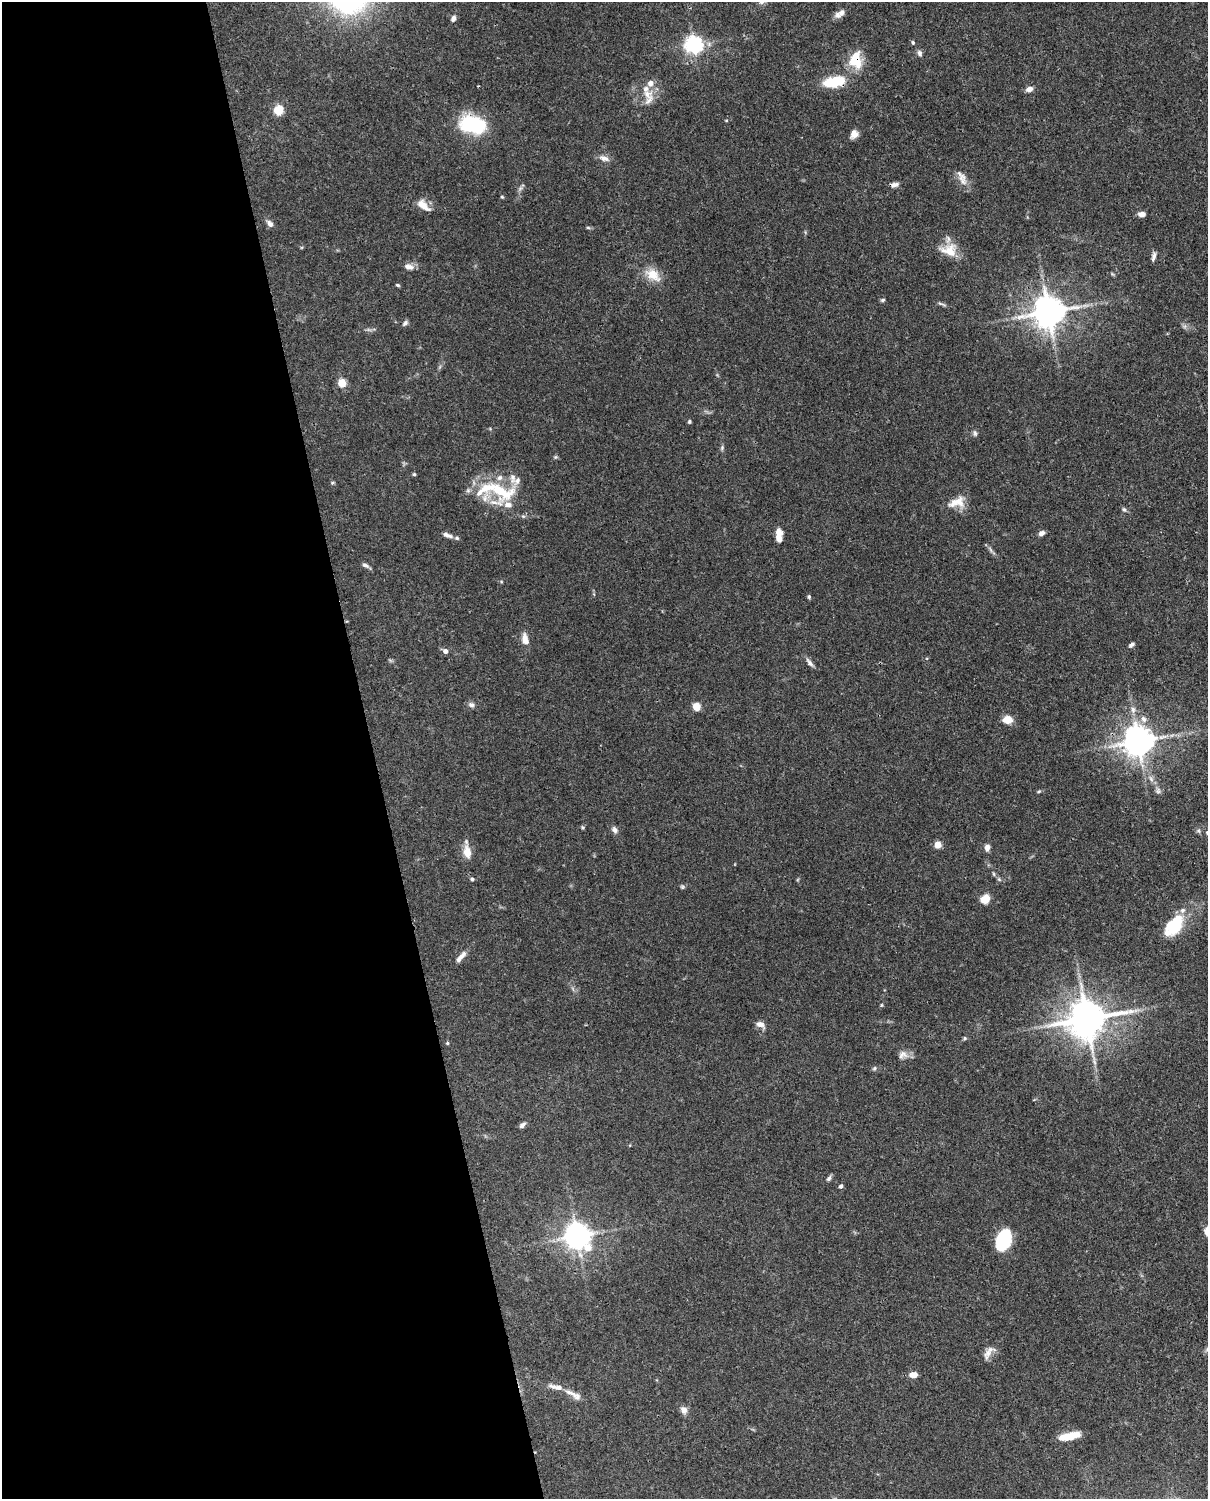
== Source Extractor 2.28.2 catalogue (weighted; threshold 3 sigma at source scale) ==
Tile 5 of 4 x 3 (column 1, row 2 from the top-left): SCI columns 90-1295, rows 1760-3256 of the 5012 x 4911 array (HDU 1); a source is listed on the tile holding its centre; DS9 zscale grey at full resolution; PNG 1210 x 1501 px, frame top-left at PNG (2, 2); no overlay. Shown black and unused: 31% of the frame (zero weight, under 3 of 4 exposures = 7% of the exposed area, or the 3 px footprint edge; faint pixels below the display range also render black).
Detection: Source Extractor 2.28.2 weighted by HDU 2 'WHT'; one run over the whole footprint, this tile lists its part. Background 0.109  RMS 0.0042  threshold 0.0187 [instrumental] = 3 sigma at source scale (4.5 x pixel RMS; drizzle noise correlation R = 1.50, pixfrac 1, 0.05/0.05 arcsec/px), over >= 5 px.
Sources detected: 107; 1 too faint to see at this stretch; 1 inside a brighter object's white glare — not listed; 14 inside a brighter listed object's ellipse — not listed separately; the other 91 listed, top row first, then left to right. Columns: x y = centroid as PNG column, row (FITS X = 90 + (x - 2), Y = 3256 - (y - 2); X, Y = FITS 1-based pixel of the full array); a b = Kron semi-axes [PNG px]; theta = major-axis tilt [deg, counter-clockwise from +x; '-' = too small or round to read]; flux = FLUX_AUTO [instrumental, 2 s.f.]
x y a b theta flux
841 13 9 7 64 1.8
453 19 8 6 69 1.5
913 42 5 5 - 0.61
694 45 6 6 - 180
920 53 9 6 -73 1.3
856 60 23 17 -90 10
834 82 30 14 11 13
478 86 2 2 - 0.3
1029 89 8 6 19 2.1
647 94 16 13 13 5.3
278 110 5 5 - 27
726 120 5 3 - 0.36
473 125 21 13 -9 42
854 134 9 8 - 2.9
604 158 15 7 -21 2.4
961 176 21 8 -51 3.7
894 185 11 6 15 1.7
502 197 4 4 - 0.44
423 205 19 9 -41 4.4
1142 214 7 5 -7 2.4
270 224 10 7 -53 1.7
588 227 6 4 -2 0.56
949 250 23 17 -5 8
1153 256 11 5 76 1.4
409 266 13 7 -10 2.3
653 275 24 14 -37 7.2
398 285 6 4 -27 0.56
882 300 6 4 17 0.7
942 304 15 3 -18 0.91
1049 312 9 9 - 870
405 323 8 5 45 1
342 383 5 5 - 16
689 422 5 4 - 0.65
975 433 9 5 -82 0.98
722 448 7 5 71 0.77
414 474 4 4 - 0.57
332 483 6 4 7 0.53
500 491 43 21 -19 25
959 501 18 13 -74 5.2
1124 509 7 5 -62 0.81
779 532 9 8 - 2.8
1041 533 7 5 29 1.7
447 535 13 5 -18 1.9
990 549 10 4 -60 1.1
365 565 11 5 -27 1.2
809 597 6 4 -77 0.66
525 639 14 8 -78 3.5
1131 645 9 5 35 1.1
445 651 6 5 - 1.7
810 663 15 5 -50 1.6
471 705 9 7 -19 1.5
696 707 5 5 - 15
1133 710 10 6 -89 1.9
1007 719 13 10 1 3.9
1143 719 10 7 -64 2.4
1138 741 9 8 - 750
1151 779 10 5 -55 1.5
1039 791 6 4 31 0.54
1158 791 8 7 - 1.3
583 827 5 4 - 0.56
614 830 9 7 -63 1.6
1198 831 6 5 - 0.79
938 845 5 5 - 8.4
987 848 8 6 86 2
467 852 13 8 -81 5.6
994 874 6 4 -71 0.55
472 879 5 4 - 0.95
999 879 6 5 - 0.77
682 887 6 5 - 0.64
985 899 9 7 50 6.4
1174 926 29 16 50 18
461 957 16 6 48 2.6
882 1005 6 4 89 0.46
1087 1019 12 10 14 1300
760 1024 11 7 -25 2.3
965 1038 5 5 - 0.55
447 1043 5 4 - 0.51
903 1055 13 10 20 2.7
874 1068 7 5 68 0.67
522 1125 8 5 39 1.3
829 1178 8 5 51 1
841 1186 4 4 - 1.2
1207 1231 11 7 -82 2.5
577 1236 8 8 - 500
1005 1241 18 11 42 20
988 1352 20 8 66 3.1
913 1375 7 5 3 3.7
558 1387 23 7 -12 3.7
577 1396 11 10 - 2.2
684 1410 10 8 -65 2.2
1069 1436 23 7 11 7.6
Overlapping masked pixels (flux is a lower limit): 5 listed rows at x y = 856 60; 834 82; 1049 312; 1138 741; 1087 1019
Isophote crosses this tile's border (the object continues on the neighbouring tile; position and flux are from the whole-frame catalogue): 1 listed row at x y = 1207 1231